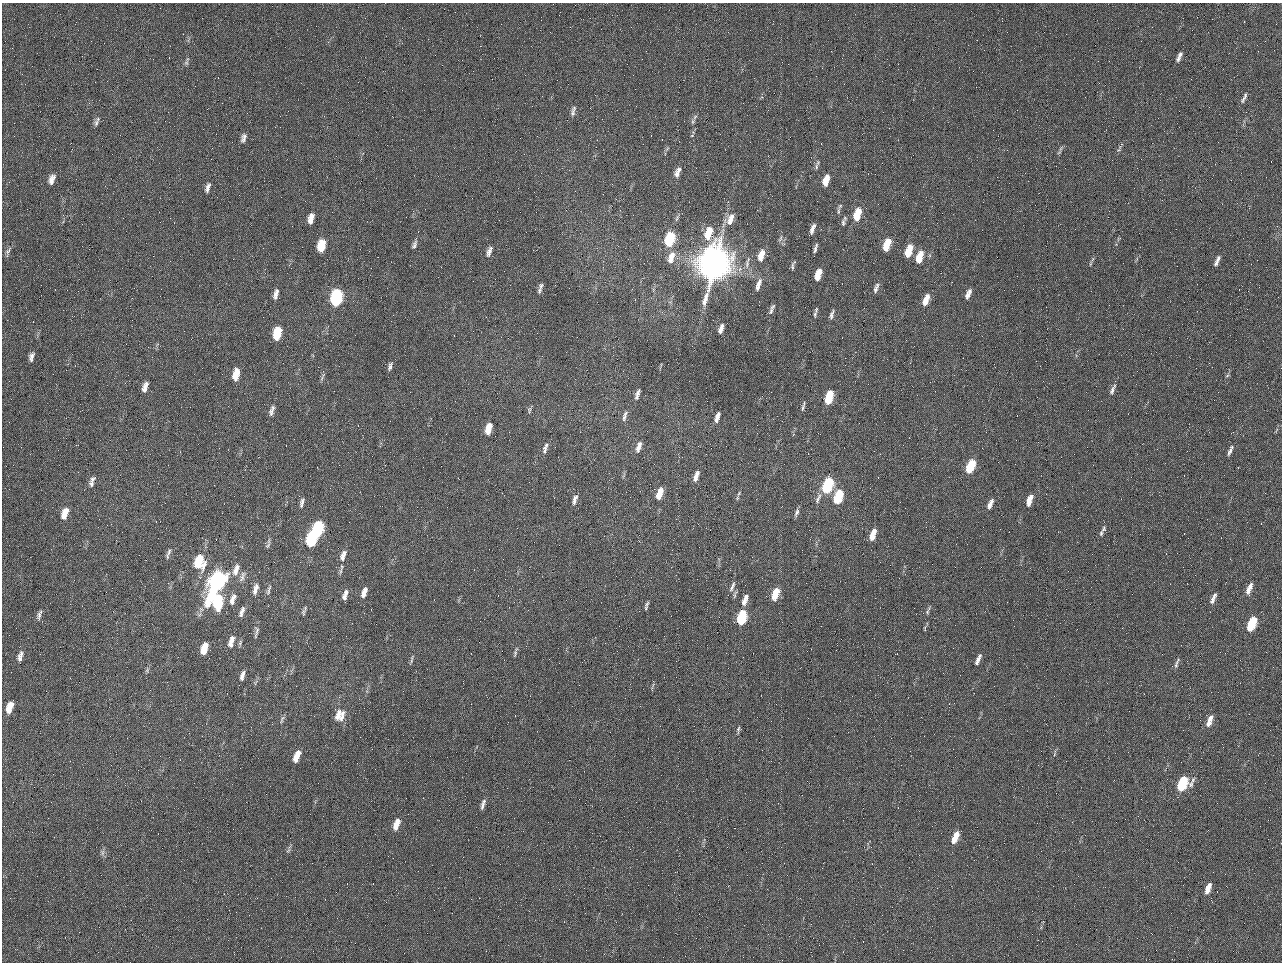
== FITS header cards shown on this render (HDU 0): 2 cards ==
NAXIS1  =                 1280 / length of data axis 1
NAXIS2  =                  960 / length of data axis 2

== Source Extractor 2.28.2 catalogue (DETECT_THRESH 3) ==
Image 1280 x 960 px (HDU 0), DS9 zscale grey, 1 PNG px = 1 image px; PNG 1284 x 964 px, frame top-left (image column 1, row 960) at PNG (2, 3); no overlay
Background 2560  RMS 180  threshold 555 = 3 sigma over >= 5 px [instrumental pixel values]
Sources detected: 160; all 160 listed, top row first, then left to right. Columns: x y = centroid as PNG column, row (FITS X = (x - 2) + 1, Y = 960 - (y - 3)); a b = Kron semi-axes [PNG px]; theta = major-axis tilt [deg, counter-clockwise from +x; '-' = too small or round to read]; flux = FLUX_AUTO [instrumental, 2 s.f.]
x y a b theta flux
984 50 2 2 - 6.3e+04
1180 54 9 5 53 3.7e+04
1178 59 7 5 44 3.3e+04
186 63 8 6 87 2.9e+04
1244 98 13 4 62 3.9e+04
573 113 11 6 78 4.4e+04
693 121 8 5 84 3.0e+04
96 123 11 6 78 3.9e+04
243 138 10 5 72 5.3e+04
667 149 8 3 45 1.8e+04
1060 149 11 3 75 2.5e+04
1118 150 6 5 - 2.1e+04
816 167 10 4 85 3.2e+04
679 169 7 5 -4 3.4e+04
677 174 9 7 82 5.8e+04
52 179 13 7 70 8.1e+04
826 180 12 6 72 1.7e+05
208 187 11 5 73 5.2e+04
838 211 11 4 79 2.8e+04
858 211 6 5 - 1.5e+05
857 216 8 6 -88 2.3e+05
311 218 12 6 76 1.2e+05
730 219 17 8 71 1.3e+05
843 223 9 6 79 3.2e+04
812 229 13 5 72 5.9e+04
708 233 13 7 73 3.1e+05
780 238 11 4 66 3.1e+04
670 239 11 6 71 9.2e+05
321 245 11 6 80 3.3e+05
414 245 11 5 68 3.9e+04
887 245 11 5 70 3.1e+05
815 248 10 3 75 3.7e+04
910 248 6 4 46 1.1e+05
8 251 10 6 52 3.5e+04
489 251 12 5 73 6.2e+04
908 253 9 6 74 2.3e+05
761 255 14 6 74 1.7e+05
671 257 16 7 70 1.3e+05
919 257 12 6 71 2.4e+05
1217 261 13 4 66 5.6e+04
747 263 20 5 78 7.1e+04
714 264 22 16 72 1.2e+07
1090 264 6 3 71 1.3e+04
793 265 13 4 76 3.2e+04
818 274 10 5 72 2.1e+05
758 285 17 6 73 9.1e+04
540 288 13 4 74 4.1e+04
876 288 13 5 71 5.0e+04
276 294 13 6 77 7.1e+04
968 294 12 5 67 7.3e+04
336 298 11 7 78 2.0e+06
926 300 12 5 70 1.6e+05
772 309 14 5 68 4.5e+04
816 309 8 4 80 1.9e+04
815 314 8 5 85 2.2e+04
832 315 12 4 74 4.4e+04
721 329 11 5 72 6.7e+04
277 333 11 6 78 4.6e+05
31 357 10 5 77 5.4e+04
390 366 12 5 72 3.9e+04
236 374 12 6 78 2.1e+05
1227 375 6 4 44 1.8e+04
322 377 16 3 65 2.7e+04
145 387 13 6 74 8.2e+04
1112 390 16 5 67 5.4e+04
637 394 11 4 73 5.2e+04
829 397 11 5 73 4.9e+05
803 408 10 4 75 3.0e+04
529 410 9 5 85 2.4e+04
271 412 11 7 86 5.7e+04
718 414 4 3 - 3.1e+04
625 416 15 5 72 5.2e+04
717 419 8 5 78 5.9e+04
488 429 11 5 74 2.0e+05
986 432 2 2 - 8.8e+03
640 444 6 5 - 3.7e+04
638 448 11 7 78 6.8e+04
545 450 12 6 86 4.8e+04
1230 451 15 4 66 4.9e+04
970 466 11 5 68 6.1e+05
696 476 12 5 72 8.6e+04
92 479 10 6 41 3.9e+04
828 483 6 6 - 7.2e+05
92 484 8 7 - 3.7e+04
827 487 6 5 - 8.2e+05
659 493 12 5 72 1.9e+05
739 493 7 4 60 2.3e+04
839 494 5 4 - 3.2e+05
818 499 16 5 65 6.0e+04
837 499 9 6 77 5.1e+05
575 500 14 5 73 5.7e+04
1029 500 12 5 71 1.5e+05
302 502 13 5 75 4.3e+04
990 504 12 5 66 7.6e+04
796 512 11 5 71 3.7e+04
65 513 13 7 72 1.6e+05
318 529 12 6 75 1.4e+06
1103 529 8 6 65 2.7e+04
873 532 7 4 55 8.1e+04
1101 533 7 4 77 2.2e+04
872 537 10 6 82 1.1e+05
312 539 12 6 78 1.4e+06
268 545 10 5 60 2.9e+04
169 551 13 5 71 4.2e+04
344 553 8 6 85 3.9e+04
342 557 12 7 -82 6.5e+04
199 561 14 10 87 4.5e+05
236 570 18 8 74 1.1e+05
341 571 11 3 80 3.0e+04
242 576 16 6 72 5.6e+04
217 582 22 8 65 3.3e+06
1250 586 9 5 84 6.1e+04
732 587 16 5 66 5.0e+04
255 589 14 6 76 7.7e+04
269 590 15 4 71 3.5e+04
1248 590 11 6 86 7.4e+04
346 592 8 6 49 4.5e+04
364 592 11 5 71 9.0e+04
735 594 12 4 77 2.9e+04
775 594 12 6 70 3.2e+05
345 597 7 5 76 4.4e+04
1213 598 14 5 66 6.3e+04
233 599 16 7 73 9.0e+04
745 600 13 5 70 1.1e+05
218 602 13 8 83 7.2e+05
647 603 10 4 66 3.1e+04
928 611 13 4 68 2.6e+04
242 612 13 5 70 6.2e+04
303 612 9 4 -88 2.5e+04
39 615 14 5 74 4.5e+04
742 617 11 5 72 1.0e+06
1251 624 11 5 68 6.9e+05
256 632 16 4 80 4.1e+04
232 638 6 6 - 4.2e+04
231 643 12 6 82 7.8e+04
240 643 8 4 64 2.3e+04
204 648 11 5 73 2.5e+05
515 653 12 4 73 2.6e+04
20 656 14 6 75 6.8e+04
979 656 6 5 - 2.8e+04
411 660 11 3 82 2.2e+04
977 661 10 4 74 5.0e+04
1177 663 14 4 71 3.4e+04
147 670 8 4 55 2.3e+04
242 675 11 4 72 5.5e+04
9 708 12 6 71 2.0e+05
340 715 16 13 60 1.7e+05
282 719 11 3 68 2.5e+04
1209 721 15 5 68 1.1e+05
738 729 11 4 83 2.7e+04
1055 753 11 3 75 1.8e+04
297 756 12 5 66 1.8e+05
1182 783 12 7 61 9.7e+05
483 804 15 5 73 5.3e+04
396 824 13 6 71 1.7e+05
955 837 12 5 67 2.2e+05
288 849 12 4 66 3.0e+04
102 853 10 4 89 3.5e+04
1209 886 6 4 40 5.0e+04
1207 890 9 6 62 9.2e+04